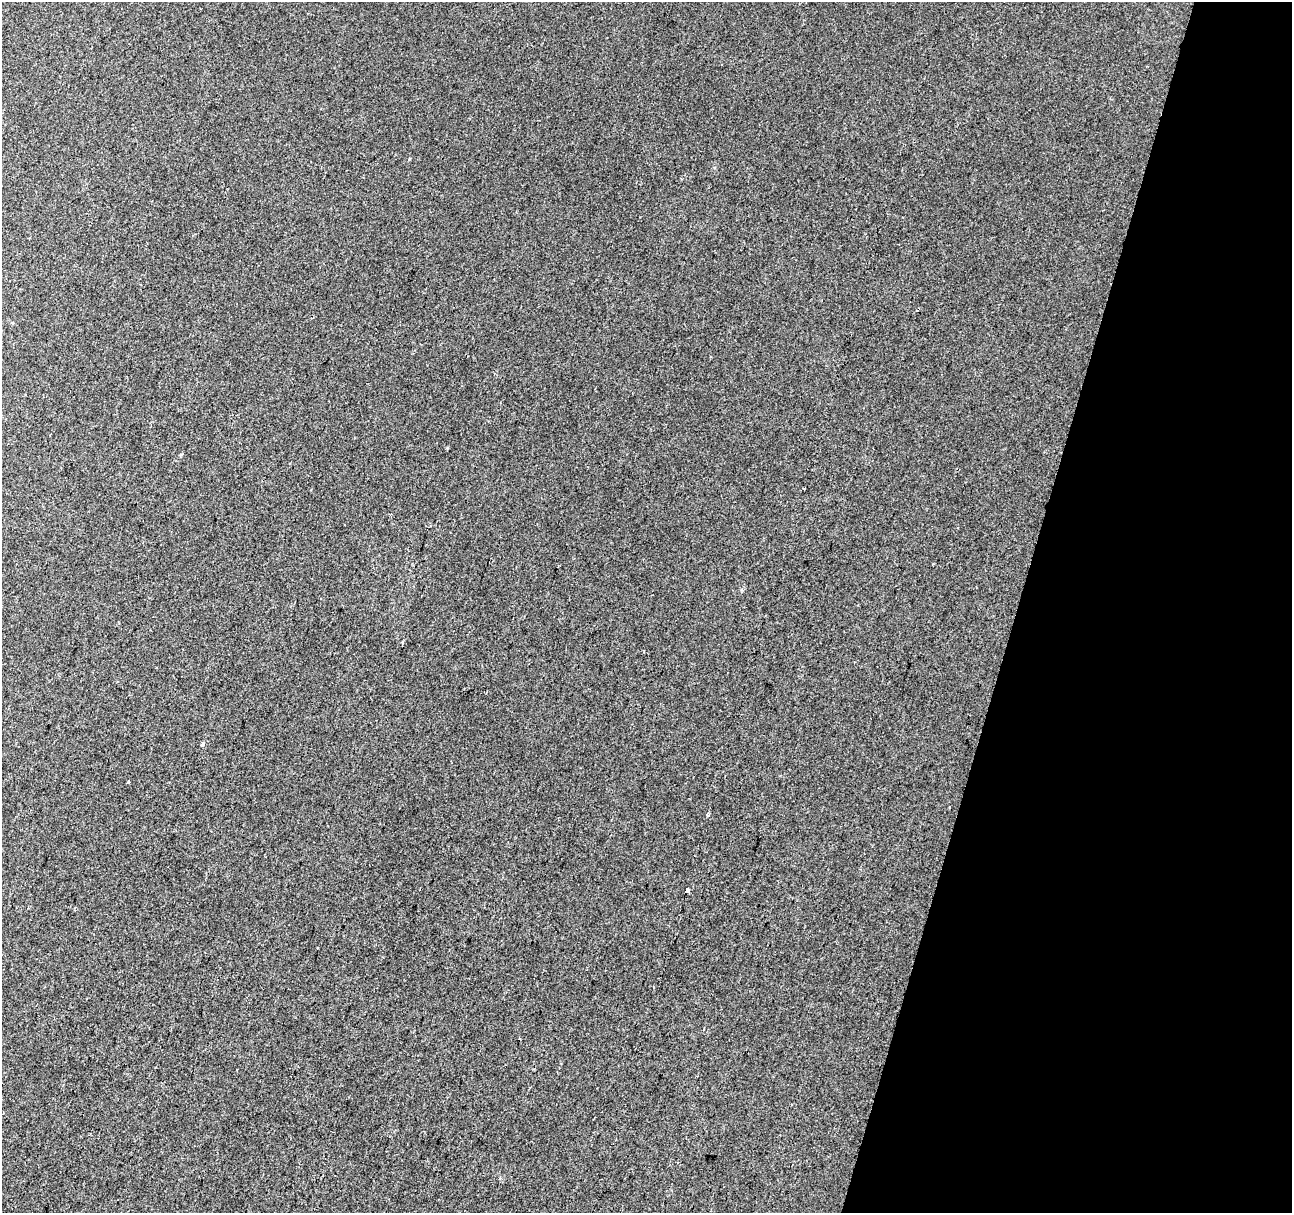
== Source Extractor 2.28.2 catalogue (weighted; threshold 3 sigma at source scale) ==
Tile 8 of 4 x 4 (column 4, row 2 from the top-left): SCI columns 3875-5164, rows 2704-3914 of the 5164 x 5344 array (HDU 1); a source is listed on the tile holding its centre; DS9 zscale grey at full resolution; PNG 1294 x 1215 px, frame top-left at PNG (2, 2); no overlay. Shown black and unused: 21% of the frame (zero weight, under 2 of 3 exposures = <1% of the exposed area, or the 3 px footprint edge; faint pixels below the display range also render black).
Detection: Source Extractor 2.28.2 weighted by HDU 2 'WHT'; one run over the whole footprint, this tile lists its part. Background 0.0107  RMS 0.0066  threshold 0.0296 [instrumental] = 3 sigma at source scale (4.5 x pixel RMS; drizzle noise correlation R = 1.50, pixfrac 1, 0.0396/0.0396 arcsec/px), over >= 5 px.
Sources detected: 5; all 5 listed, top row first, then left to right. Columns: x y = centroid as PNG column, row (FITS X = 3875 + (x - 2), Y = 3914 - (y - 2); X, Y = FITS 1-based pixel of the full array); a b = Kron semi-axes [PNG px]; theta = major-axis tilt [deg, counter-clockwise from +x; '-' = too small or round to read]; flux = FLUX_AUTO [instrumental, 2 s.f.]
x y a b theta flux
804 488 3 3 - 1.8
202 744 4 3 - 4.8
128 781 3 2 - 0.66
707 815 4 4 - 1.1
687 890 4 3 - 54